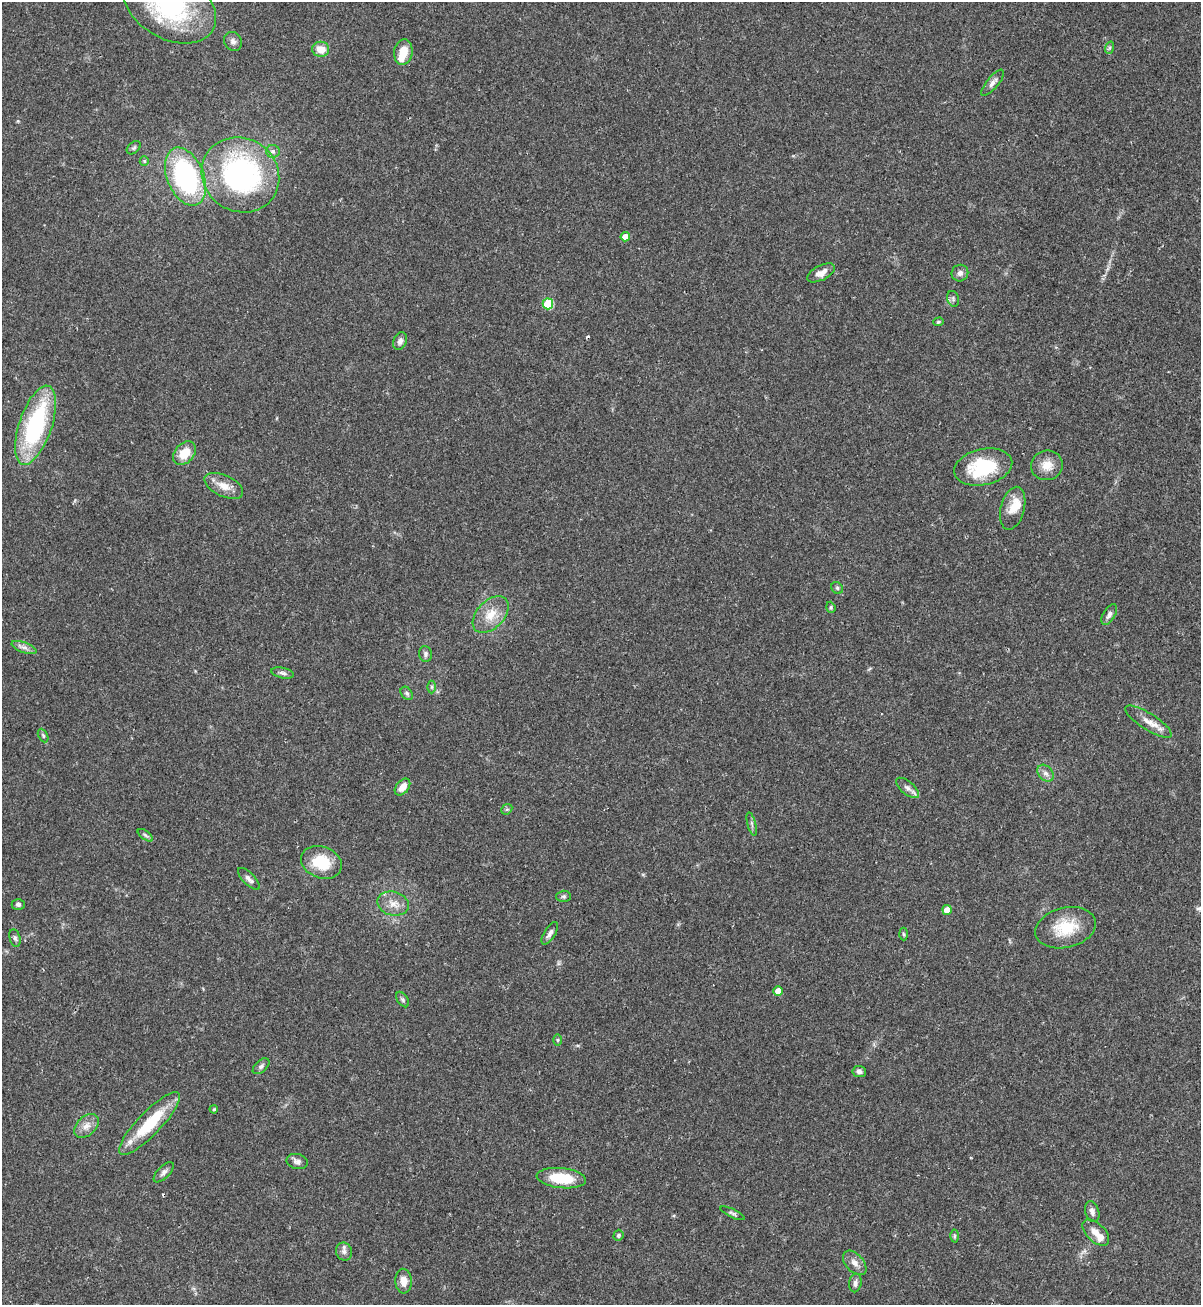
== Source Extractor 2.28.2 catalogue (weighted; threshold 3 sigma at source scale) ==
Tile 6 of 4 x 4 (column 2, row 2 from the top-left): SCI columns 1377-2575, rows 2627-3929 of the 5325 x 5272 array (HDU 1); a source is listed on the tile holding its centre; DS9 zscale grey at full resolution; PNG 1203 x 1307 px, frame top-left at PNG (2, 2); each listed source drawn as its Kron ellipse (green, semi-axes under 4 px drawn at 4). Shown black and unused: <1% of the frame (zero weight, under 2 of 3 exposures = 2% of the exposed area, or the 3 px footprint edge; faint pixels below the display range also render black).
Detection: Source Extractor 2.28.2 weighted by HDU 2 'WHT'; one run over the whole footprint, this tile lists its part. Background 0.0391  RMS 0.0043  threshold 0.0196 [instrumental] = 3 sigma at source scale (4.5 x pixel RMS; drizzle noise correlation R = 1.50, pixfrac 1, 0.05/0.05 arcsec/px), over >= 5 px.
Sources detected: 77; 2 cosmic-ray / hot-pixel residue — neither listed nor drawn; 4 inside a brighter listed object's ellipse — not listed separately; the other 71 listed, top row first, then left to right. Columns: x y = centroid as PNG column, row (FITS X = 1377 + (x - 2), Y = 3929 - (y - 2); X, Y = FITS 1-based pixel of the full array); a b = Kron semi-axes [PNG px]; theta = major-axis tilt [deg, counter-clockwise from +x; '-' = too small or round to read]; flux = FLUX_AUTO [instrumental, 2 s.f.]
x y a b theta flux
170 5 50 33 -30 64
233 41 10 8 -55 1.6
1109 48 6 4 71 0.64
321 49 8 7 - 5.5
403 52 13 9 82 6.3
993 83 16 6 51 2.2
134 148 8 5 39 0.83
273 151 7 6 - 1.4
144 161 5 4 - 0.57
240 175 40 36 -34 88
185 177 30 18 -68 69
625 237 5 4 - 4.8
821 273 15 7 27 3.6
960 273 8 8 - 1.9
953 299 8 5 -72 1.1
548 304 5 5 - 19
938 322 5 4 - 0.59
400 341 9 6 68 1.8
35 425 41 16 71 54
184 453 13 9 48 7.5
1047 465 16 15 - 5.7
983 467 29 18 13 26
224 486 21 10 -25 5.3
1013 508 22 12 75 5.7
837 588 6 5 - 0.77
831 607 6 4 -71 0.57
1109 614 11 6 59 1.7
491 615 22 13 47 7.9
24 647 13 5 -19 1.9
425 654 8 6 -80 1.3
283 673 11 5 -13 1.3
432 687 6 4 -89 0.71
407 693 7 5 -50 0.98
1149 722 27 8 -33 4.8
43 735 7 4 -63 0.72
1045 773 9 6 -49 1.9
402 787 10 6 51 4
907 788 14 6 -39 2.1
507 809 6 4 42 0.7
752 824 12 3 -75 0.92
145 835 9 4 -36 0.93
321 862 21 15 -20 15
249 879 14 6 -45 2
564 896 7 6 - 0.82
18 904 6 5 - 1.1
393 904 16 12 -14 4.7
947 910 5 4 - 6.2
1066 928 31 20 14 15
550 933 13 5 58 1.9
904 934 6 4 -87 0.61
15 938 9 5 -76 1.1
778 991 5 4 - 5.2
403 1000 8 5 -55 0.9
558 1040 6 4 90 0.56
261 1066 10 6 42 1.3
859 1071 7 5 -6 1.3
214 1109 4 4 - 0.6
150 1123 42 11 46 21
86 1126 14 9 44 3.5
297 1162 11 7 -12 1.7
164 1172 13 6 45 1.8
561 1178 25 10 -6 15
1092 1212 11 7 -74 1.8
732 1213 13 4 -25 0.98
1096 1232 16 9 -44 3.8
618 1235 5 5 - 0.61
954 1236 6 4 89 0.63
344 1252 9 8 - 1.9
855 1263 14 9 -48 3
404 1281 12 8 -86 4.1
855 1283 9 6 81 1.5
Isophote crosses this tile's border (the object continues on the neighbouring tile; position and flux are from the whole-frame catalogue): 1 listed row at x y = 170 5